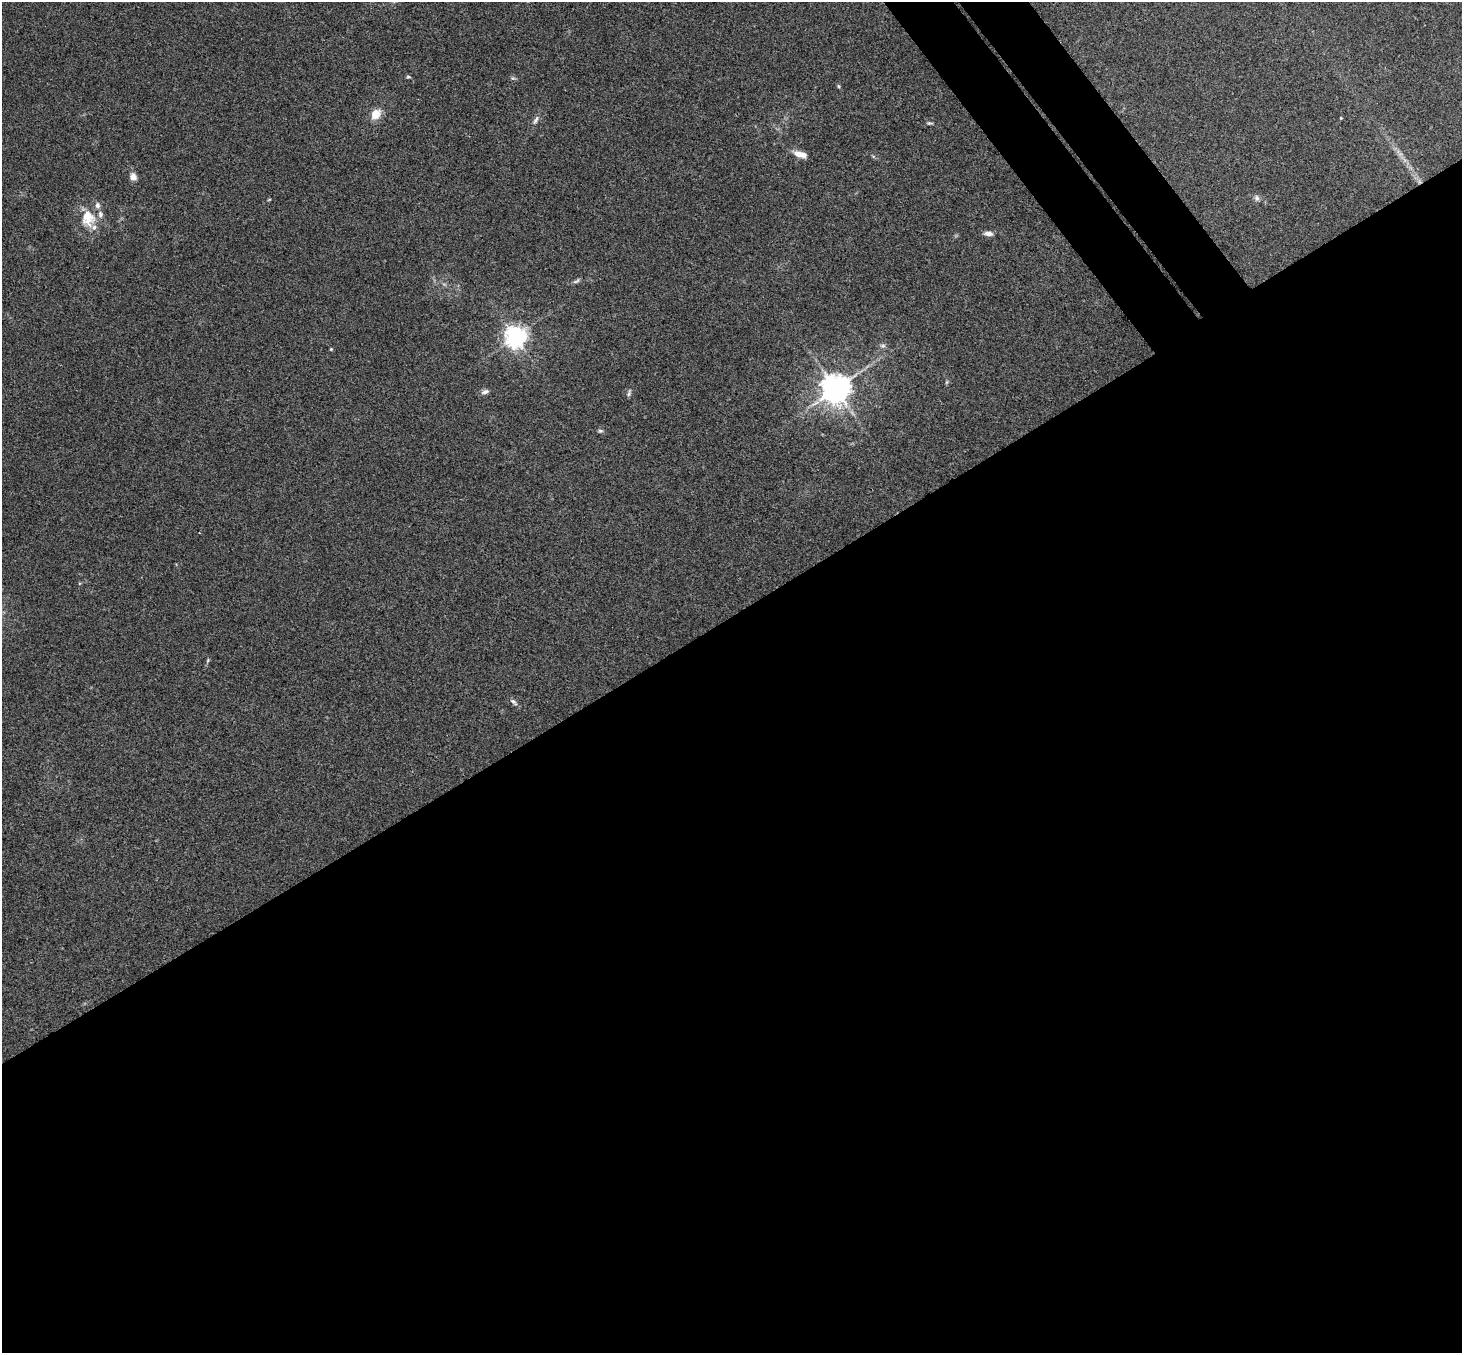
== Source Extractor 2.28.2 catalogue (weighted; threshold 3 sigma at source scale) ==
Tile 15 of 4 x 4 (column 3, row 4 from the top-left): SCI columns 2976-4435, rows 331-1681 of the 5946 x 5927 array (HDU 1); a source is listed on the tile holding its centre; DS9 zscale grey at full resolution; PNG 1464 x 1355 px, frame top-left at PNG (2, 2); no overlay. Shown black and unused: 57% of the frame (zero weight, under 3 of 4 exposures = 6% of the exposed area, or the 3 px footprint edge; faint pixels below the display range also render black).
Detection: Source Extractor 2.28.2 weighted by HDU 2 'WHT'; one run over the whole footprint, this tile lists its part. Background 0.208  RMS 0.0083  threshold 0.0373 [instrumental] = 3 sigma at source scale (4.5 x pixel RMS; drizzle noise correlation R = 1.50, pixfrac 1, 0.05/0.05 arcsec/px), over >= 5 px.
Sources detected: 26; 3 inside a brighter listed object's ellipse — not listed separately; the other 23 listed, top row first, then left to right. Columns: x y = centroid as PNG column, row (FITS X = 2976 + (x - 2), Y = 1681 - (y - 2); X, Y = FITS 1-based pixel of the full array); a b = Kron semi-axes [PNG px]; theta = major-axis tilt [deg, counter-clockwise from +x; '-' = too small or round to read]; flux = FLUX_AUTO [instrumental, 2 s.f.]
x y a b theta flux
408 77 6 4 10 1.1
513 78 6 5 - 1.4
839 86 5 3 - 0.93
376 114 12 9 51 11
536 120 13 5 63 3.1
930 123 8 4 5 1.2
800 154 16 7 -16 8.3
133 176 9 8 - 4.4
1257 198 9 7 -87 2.6
269 200 5 3 - 0.74
88 218 24 18 -82 21
988 233 10 6 -3 4.1
576 281 11 4 27 2
515 337 7 7 - 610
883 346 8 7 - 2.3
331 349 4 4 - 0.8
947 382 6 4 71 1.1
836 389 9 8 - 1300
485 392 11 6 19 2.8
629 393 10 5 73 2
600 431 7 5 12 1.5
208 660 6 3 72 1
513 702 12 5 -41 2.5